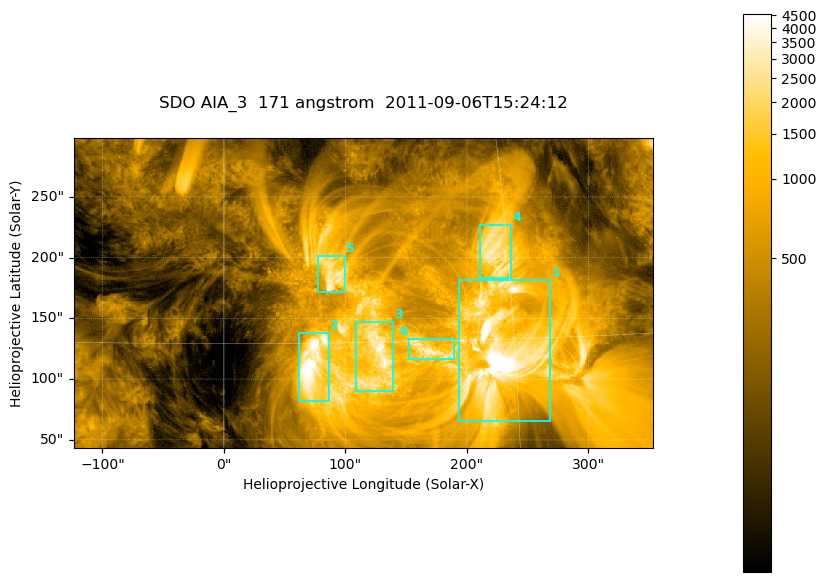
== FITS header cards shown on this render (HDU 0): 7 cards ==
TELESCOP= 'SDO     '           /
INSTRUME= 'AIA_3   '           /
WAVELNTH=                  171 /
WAVEUNIT= 'angstrom'           /
DATE-OBS= '2011-09-06T15:24:12.34' /
CTYPE1  = 'HPLN-TAN'           /
CTYPE2  = 'HPLT-TAN'           /

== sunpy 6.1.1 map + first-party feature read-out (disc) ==
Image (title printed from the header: SDO AIA_3  171 angstrom  2011-09-06T15:24:12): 795 x 425 px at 0.599 arcsec/px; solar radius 952 arcsec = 1588 px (partial field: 4.3% of the solar disc is inside the frame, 100% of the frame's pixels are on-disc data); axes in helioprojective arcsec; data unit not stated in the header (colour bar unlabelled)
Pointing: header CRPIX1/2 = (2050.96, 2049.84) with CRVAL1/2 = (0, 0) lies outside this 795 x 425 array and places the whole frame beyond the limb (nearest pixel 1.29 R_sun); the SolarSoft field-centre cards XCEN/YCEN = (114.6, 170.9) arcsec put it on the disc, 1685 arcsec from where CRPIX/CRVAL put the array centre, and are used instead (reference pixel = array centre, CRVAL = XCEN/YCEN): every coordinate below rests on XCEN/YCEN
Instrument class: DISC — disc imager (sunpy class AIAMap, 171 A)
Bright regions (active regions / flare kernels): reference = the on-disc median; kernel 7 px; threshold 5 sigma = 1651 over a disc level ~358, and >= 1.15x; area >= 337 px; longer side >= 5 px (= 3 arcsec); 6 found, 6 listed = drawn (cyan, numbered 1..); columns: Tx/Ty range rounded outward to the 2 arcsec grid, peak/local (2 s.f.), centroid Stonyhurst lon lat
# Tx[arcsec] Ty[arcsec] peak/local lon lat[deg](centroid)
1 192..270 66..182 18 +14 +14
2 60..86 82..138 14 +4 +14
3 108..140 90..148 11 +8 +14
4 210..238 182..228 8.5 +14 +19
5 76..100 172..202 9.8 +6 +18
6 152..190 116..134 9.6 +10 +15